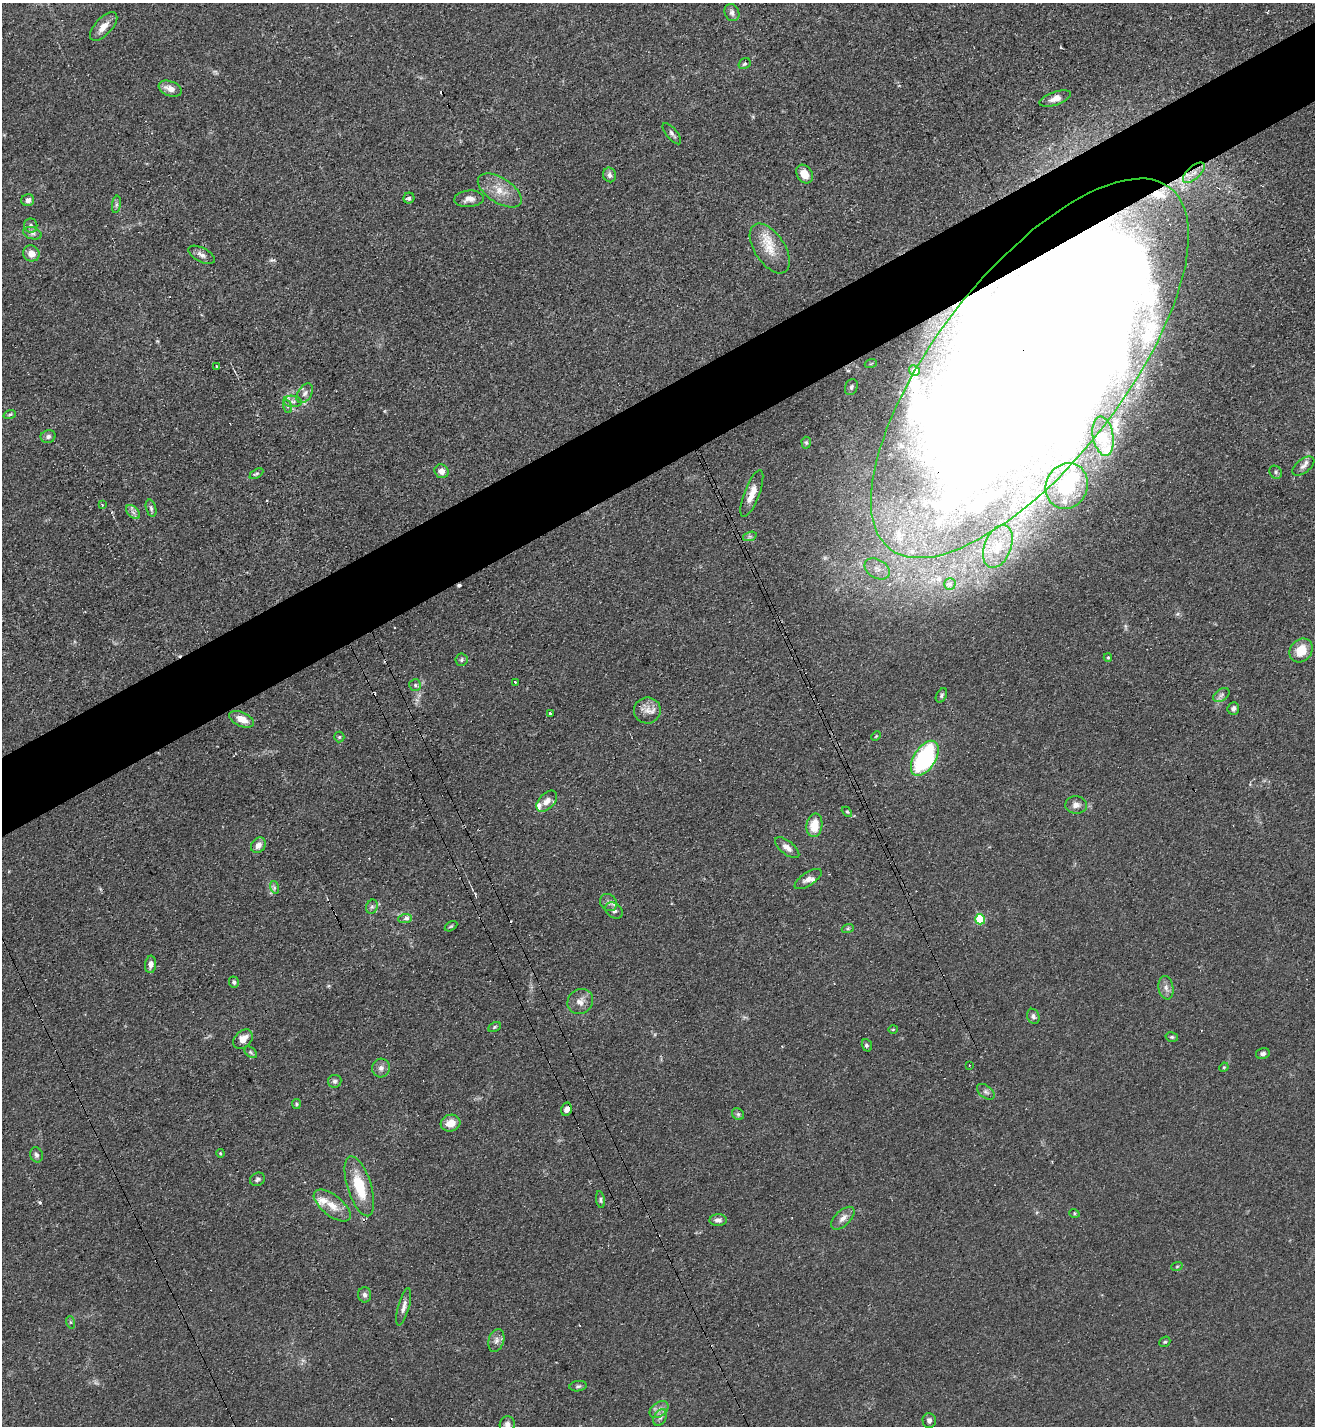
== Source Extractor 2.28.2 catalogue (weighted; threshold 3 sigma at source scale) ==
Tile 10 of 4 x 4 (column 2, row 3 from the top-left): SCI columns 1472-2784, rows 1434-2857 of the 5708 x 5718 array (HDU 1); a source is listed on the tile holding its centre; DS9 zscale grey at full resolution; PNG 1317 x 1428 px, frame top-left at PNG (2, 3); each listed source drawn as its Kron ellipse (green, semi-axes under 4 px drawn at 4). Shown black and unused: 6% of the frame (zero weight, under 3 of 4 exposures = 1% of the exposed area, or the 3 px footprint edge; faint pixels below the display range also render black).
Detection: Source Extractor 2.28.2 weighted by HDU 2 'WHT'; one run over the whole footprint, this tile lists its part. Background 0.063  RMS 0.0057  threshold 0.0258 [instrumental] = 3 sigma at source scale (4.5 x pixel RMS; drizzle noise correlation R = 1.50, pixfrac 1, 0.05/0.05 arcsec/px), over >= 5 px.
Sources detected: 146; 2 too faint to see at this stretch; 16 inside a brighter object's white glare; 5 cosmic-ray / hot-pixel residue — neither listed nor drawn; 9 inside a brighter listed object's ellipse — not listed separately; the other 114 listed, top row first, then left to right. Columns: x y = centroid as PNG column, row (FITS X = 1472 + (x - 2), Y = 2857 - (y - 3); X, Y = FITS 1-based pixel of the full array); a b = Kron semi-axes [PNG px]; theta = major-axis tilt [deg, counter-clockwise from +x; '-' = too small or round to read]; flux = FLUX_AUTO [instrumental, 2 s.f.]
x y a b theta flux
732 13 9 7 -67 2.2
104 26 18 8 47 5.8
744 64 6 5 - 1
170 89 12 7 -21 5.5
1055 98 16 6 19 4.4
672 134 13 5 -51 1.9
1194 173 13 6 42 4.6
805 174 10 7 -57 7.1
610 175 7 6 - 2.3
500 190 25 12 -32 10
409 198 5 5 - 1.3
469 199 15 8 4 4.2
28 200 6 6 - 2.1
116 204 9 4 82 1.3
31 225 7 7 - 1.6
32 233 9 6 -18 1.9
770 248 28 15 -56 13
31 253 8 7 - 5.1
202 255 14 7 -27 2.9
871 363 6 4 20 0.84
217 367 3 3 - 1.2
1030 368 229 94 52 2200
914 370 6 5 - 1.1
851 387 8 6 71 1.8
305 393 11 7 57 2.7
292 401 9 5 -7 2.2
287 406 7 4 -72 1.1
10 414 6 4 19 0.88
48 436 7 6 - 1.7
1103 436 20 10 -80 7
806 443 6 4 -86 0.95
1303 466 13 6 37 2.9
441 471 7 6 - 4.5
1276 472 7 5 -52 1.2
256 474 7 4 30 1.1
1067 486 23 20 63 22
752 493 25 7 69 7.7
102 505 3 2 - 0.61
151 508 9 5 -75 1.4
133 512 8 5 -45 1.9
750 536 7 4 19 1.2
998 547 22 13 69 13
877 569 13 9 -32 5.1
950 584 6 5 - 1.6
1301 650 13 10 51 12
1108 657 4 4 - 0.61
462 660 6 6 - 1.2
515 682 2 2 - 0.59
415 685 6 6 - 1.2
941 695 8 5 62 1.2
1221 695 9 5 36 1.9
1233 708 6 5 - 1.9
647 710 13 13 - 5.5
550 713 3 3 - 1.4
242 719 13 7 -25 6.1
876 736 5 4 - 0.57
339 737 5 5 - 0.83
925 758 19 11 58 65
547 801 12 7 45 4.1
1076 805 11 8 -3 3.2
847 812 6 3 -44 0.77
814 825 12 8 81 12
258 845 8 6 52 3.8
787 848 14 6 -38 3.5
808 879 15 6 33 3
274 887 6 4 -73 1.2
609 903 9 8 - 2.5
372 907 7 5 68 1.4
614 910 9 7 -39 2.4
405 918 7 4 3 1.5
980 919 5 5 - 32
451 926 7 4 29 0.89
848 928 6 4 19 0.73
151 964 9 5 85 2.9
234 982 6 5 - 1.3
1166 988 12 7 -79 2.9
580 1002 13 12 - 4.8
1033 1016 8 6 -66 1.7
494 1027 7 4 28 0.88
893 1029 4 3 - 0.5
1172 1037 6 4 -14 0.94
243 1039 11 8 46 5.4
867 1045 6 5 - 1.1
251 1052 7 5 -40 1
1263 1054 7 5 14 1.6
969 1065 3 2 - 0.71
1224 1067 5 4 - 0.6
381 1068 9 9 - 2.7
335 1081 7 6 - 1.6
986 1092 10 6 -38 1.8
296 1104 5 4 - 0.76
566 1109 6 5 - 2.9
738 1114 6 5 - 1.2
451 1123 10 8 16 6.9
220 1153 4 3 - 0.55
36 1155 8 6 -70 1.8
257 1179 8 6 31 1.5
359 1186 31 12 -72 20
600 1200 8 4 -82 1.1
332 1206 22 10 -39 8.4
1074 1213 5 3 - 0.66
843 1218 14 7 44 3.8
718 1220 8 6 2 2.4
1177 1266 6 3 20 0.65
365 1295 7 6 - 1.9
404 1307 19 5 75 3.4
70 1322 6 4 -71 0.72
496 1340 12 7 73 2.8
1165 1342 6 5 - 0.77
578 1386 8 5 8 1.2
659 1410 10 7 37 3.3
660 1418 9 6 62 2.2
929 1420 7 6 - 2.2
507 1424 8 7 - 2.7
Overlapping masked pixels (flux is a lower limit): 3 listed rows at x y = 1194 173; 1030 368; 359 1186
Isophote crosses this tile's border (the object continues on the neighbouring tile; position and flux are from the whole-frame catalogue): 2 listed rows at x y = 1030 368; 507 1424